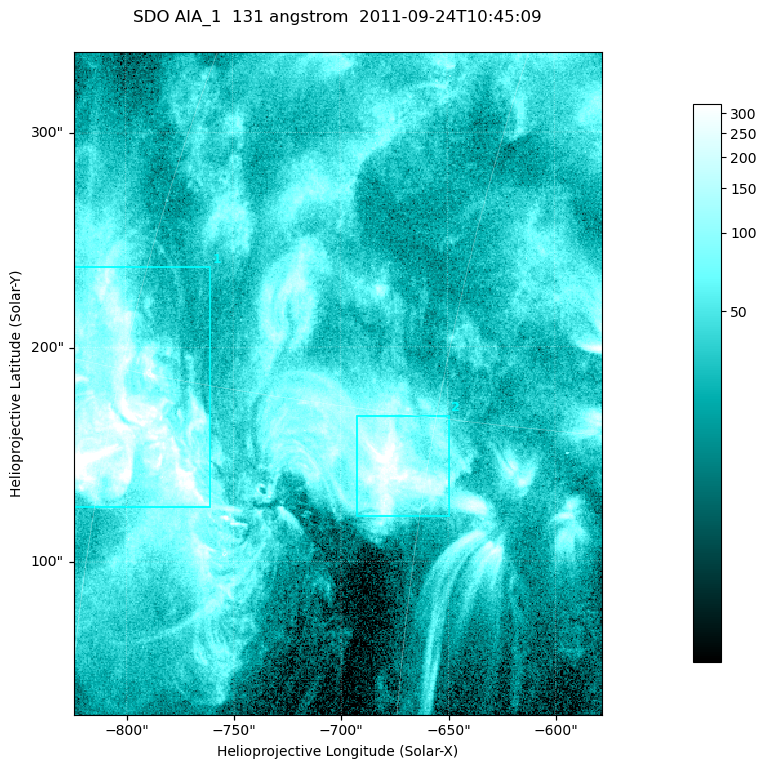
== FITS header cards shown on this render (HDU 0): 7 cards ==
TELESCOP= 'SDO     '           /
INSTRUME= 'AIA_1   '           /
WAVELNTH=                  131 /
WAVEUNIT= 'angstrom'           /
DATE-OBS= '2011-09-24T10:45:09.62' /
CTYPE1  = 'HPLN-TAN'           /
CTYPE2  = 'HPLT-TAN'           /

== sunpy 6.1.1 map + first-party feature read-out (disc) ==
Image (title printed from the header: SDO AIA_1  131 angstrom  2011-09-24T10:45:09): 410 x 514 px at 0.601 arcsec/px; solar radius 956 arcsec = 1592 px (partial field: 2.6% of the solar disc is inside the frame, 100% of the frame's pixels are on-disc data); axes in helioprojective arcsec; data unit not stated in the header (colour bar unlabelled)
Pointing: header CRPIX1/2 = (2043.14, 2045.51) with CRVAL1/2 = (0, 0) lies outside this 410 x 514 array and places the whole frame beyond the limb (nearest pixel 1.41 R_sun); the SolarSoft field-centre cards XCEN/YCEN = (-701.2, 183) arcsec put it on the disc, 1318 arcsec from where CRPIX/CRVAL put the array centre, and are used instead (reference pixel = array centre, CRVAL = XCEN/YCEN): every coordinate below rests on XCEN/YCEN
Orientation: roll -0.139 deg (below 1 deg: not rotated)
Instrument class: DISC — disc imager (sunpy class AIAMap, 131 A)
Bright regions (active regions / flare kernels): reference = the on-disc median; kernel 3 px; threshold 5 sigma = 114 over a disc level ~36.1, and >= 1.15x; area >= 210 px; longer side >= 5 px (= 3 arcsec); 2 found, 2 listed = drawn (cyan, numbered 1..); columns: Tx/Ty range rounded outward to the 2 arcsec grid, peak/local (2 s.f.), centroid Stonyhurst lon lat
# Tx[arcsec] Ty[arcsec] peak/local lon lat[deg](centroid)
1 -826..-760 124..238 21 -59 +13
2 -694..-648 120..168 18 -46 +13